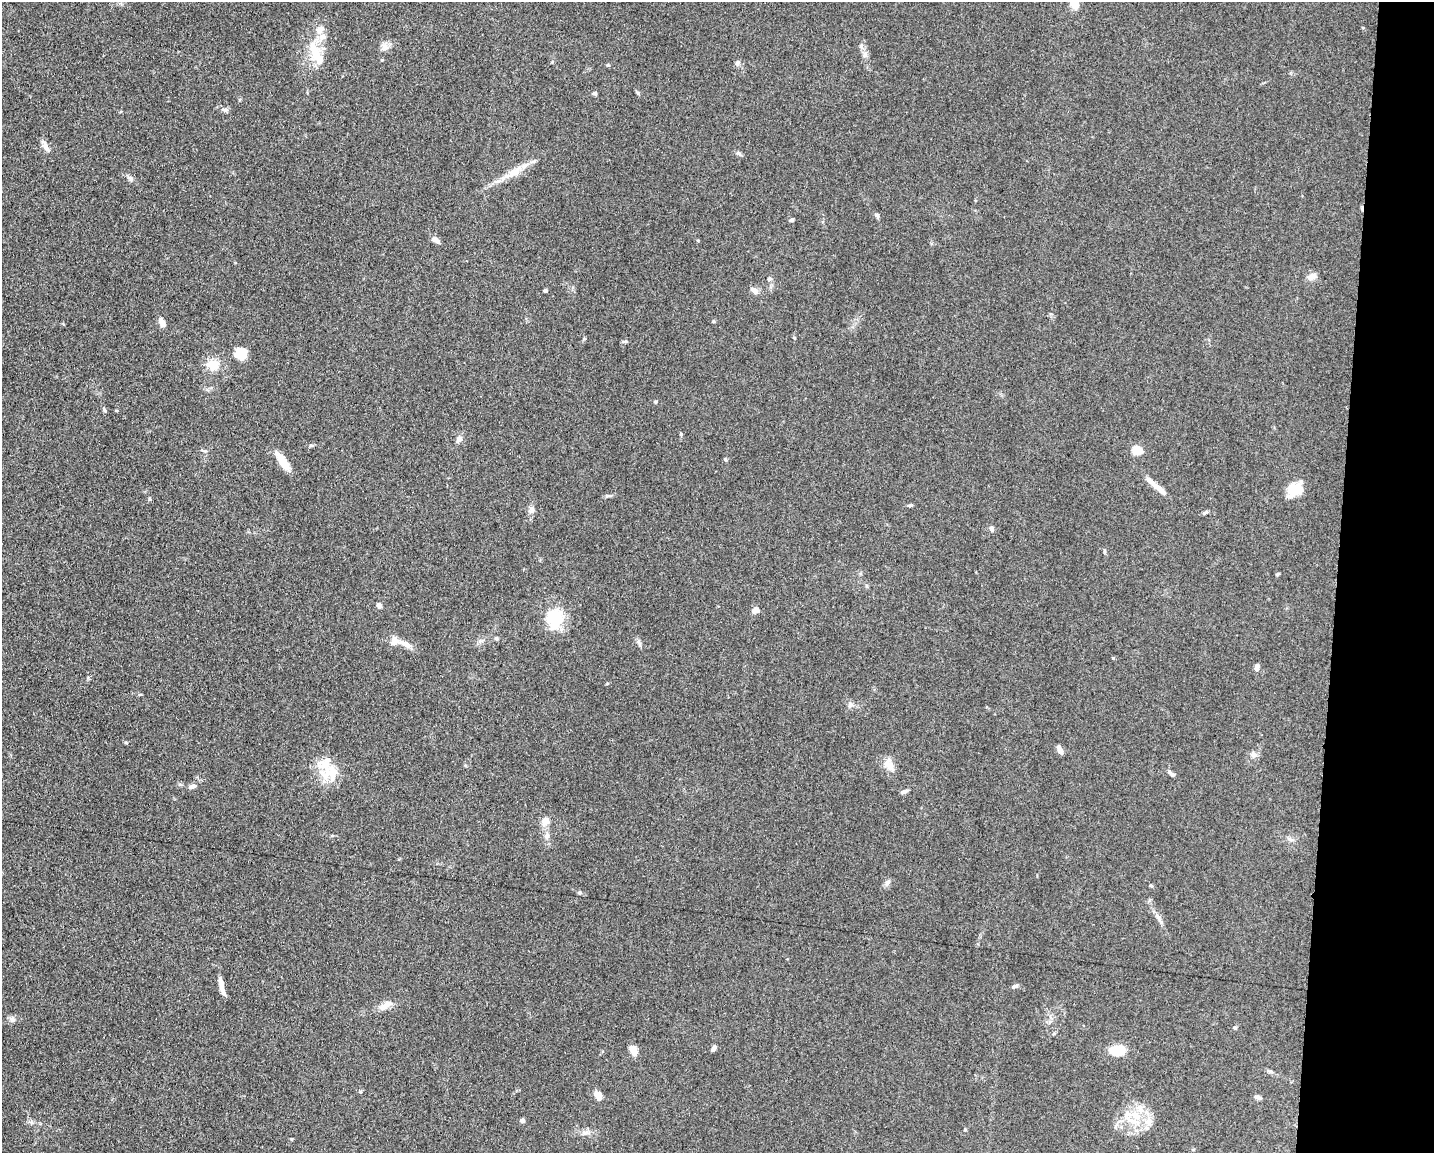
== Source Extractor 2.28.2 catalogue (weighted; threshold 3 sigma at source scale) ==
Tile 6 of 3 x 4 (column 3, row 2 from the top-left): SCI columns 3091-4522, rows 2310-3460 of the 4639 x 4618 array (HDU 1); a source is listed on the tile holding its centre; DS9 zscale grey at full resolution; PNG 1436 x 1155 px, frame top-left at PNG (2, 2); no overlay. Shown black and unused: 7% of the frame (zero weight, under 3 of 5 exposures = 1% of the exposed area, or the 3 px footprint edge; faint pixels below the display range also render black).
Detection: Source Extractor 2.28.2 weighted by HDU 2 'WHT'; one run over the whole footprint, this tile lists its part. Background 0.0763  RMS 0.0066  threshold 0.0295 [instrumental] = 3 sigma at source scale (4.5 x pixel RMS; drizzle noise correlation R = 1.50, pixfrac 1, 0.05/0.05 arcsec/px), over >= 5 px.
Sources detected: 85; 2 inside a brighter object's white glare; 1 cosmic-ray / hot-pixel residue — not listed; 5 inside a brighter listed object's ellipse — not listed separately; the other 77 listed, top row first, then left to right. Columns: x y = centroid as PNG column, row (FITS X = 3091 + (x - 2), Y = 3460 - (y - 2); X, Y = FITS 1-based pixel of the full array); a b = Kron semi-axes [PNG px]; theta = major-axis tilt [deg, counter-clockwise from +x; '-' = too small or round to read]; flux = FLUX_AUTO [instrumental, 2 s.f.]
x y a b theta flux
1075 4 10 9 - 7
861 46 8 5 81 2
385 47 11 7 -37 3.3
315 52 34 14 -82 18
865 55 10 6 -72 2.5
382 60 4 4 - 0.54
737 63 7 5 68 1.4
608 65 4 4 - 0.79
595 93 5 4 - 1.1
225 110 9 5 -7 1.8
45 146 18 6 -63 3.7
739 153 8 4 -36 1.2
513 173 27 9 27 10
131 178 10 3 -40 1.5
877 215 7 5 -62 1.4
792 220 5 4 - 1.2
436 240 11 6 -28 2.7
1312 276 13 8 22 4
769 279 6 4 45 0.97
545 291 4 4 - 1.1
754 291 11 6 -35 3.5
162 322 10 6 -68 4.2
713 322 5 3 - 0.72
624 341 8 3 13 0.87
241 354 9 9 - 19
213 365 15 13 -10 10
656 402 5 4 - 0.82
104 410 7 4 -54 1.2
681 434 4 4 - 0.74
459 439 8 6 54 3
1137 450 13 10 -24 6.7
725 459 5 4 - 0.74
283 462 20 8 -55 13
1160 489 27 6 -40 6.7
1293 490 21 15 48 12
608 496 8 4 -7 1.1
149 499 5 5 - 0.96
910 505 7 4 8 1
532 509 9 7 -71 2.5
991 528 7 5 -68 1.8
1277 574 5 4 - 0.82
867 586 6 4 -71 0.86
379 605 5 4 - 2.9
756 610 8 6 23 3.7
556 616 26 23 -2 22
496 639 6 4 -48 0.96
639 643 12 3 -58 1.6
405 644 19 7 -23 5.8
1257 667 7 5 75 3
850 705 8 4 46 1.5
1060 750 12 5 -63 3
1253 755 9 7 -19 2.8
889 765 20 10 -60 5.9
1171 773 11 5 -41 2
333 774 33 24 4 19
193 786 10 6 13 2.1
904 792 8 4 17 1.8
546 821 11 9 53 4.9
547 836 9 6 78 2.8
887 883 10 6 59 2.2
1151 886 5 4 - 0.78
580 892 5 5 - 0.99
1158 917 9 7 -58 2.5
222 985 22 5 -76 6
1015 986 9 4 22 1.5
385 1006 20 8 35 5.4
13 1020 7 4 -19 1.5
1235 1027 5 4 - 0.97
714 1048 8 4 56 1.8
633 1050 8 6 -64 8.6
1117 1050 11 7 1 22
598 1095 9 6 -43 6.5
1258 1097 9 5 -19 2
1136 1116 17 11 -33 13
522 1121 4 4 - 3.3
584 1132 9 4 8 2.1
1193 1150 5 3 - 0.69
Isophote crosses this tile's border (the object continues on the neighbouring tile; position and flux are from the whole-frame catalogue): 1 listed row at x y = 1075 4
Unlisted compact peaks at least as high as the median listed source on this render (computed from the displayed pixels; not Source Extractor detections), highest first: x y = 1113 658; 1204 513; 638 93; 126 743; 31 1122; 311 445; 291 1139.